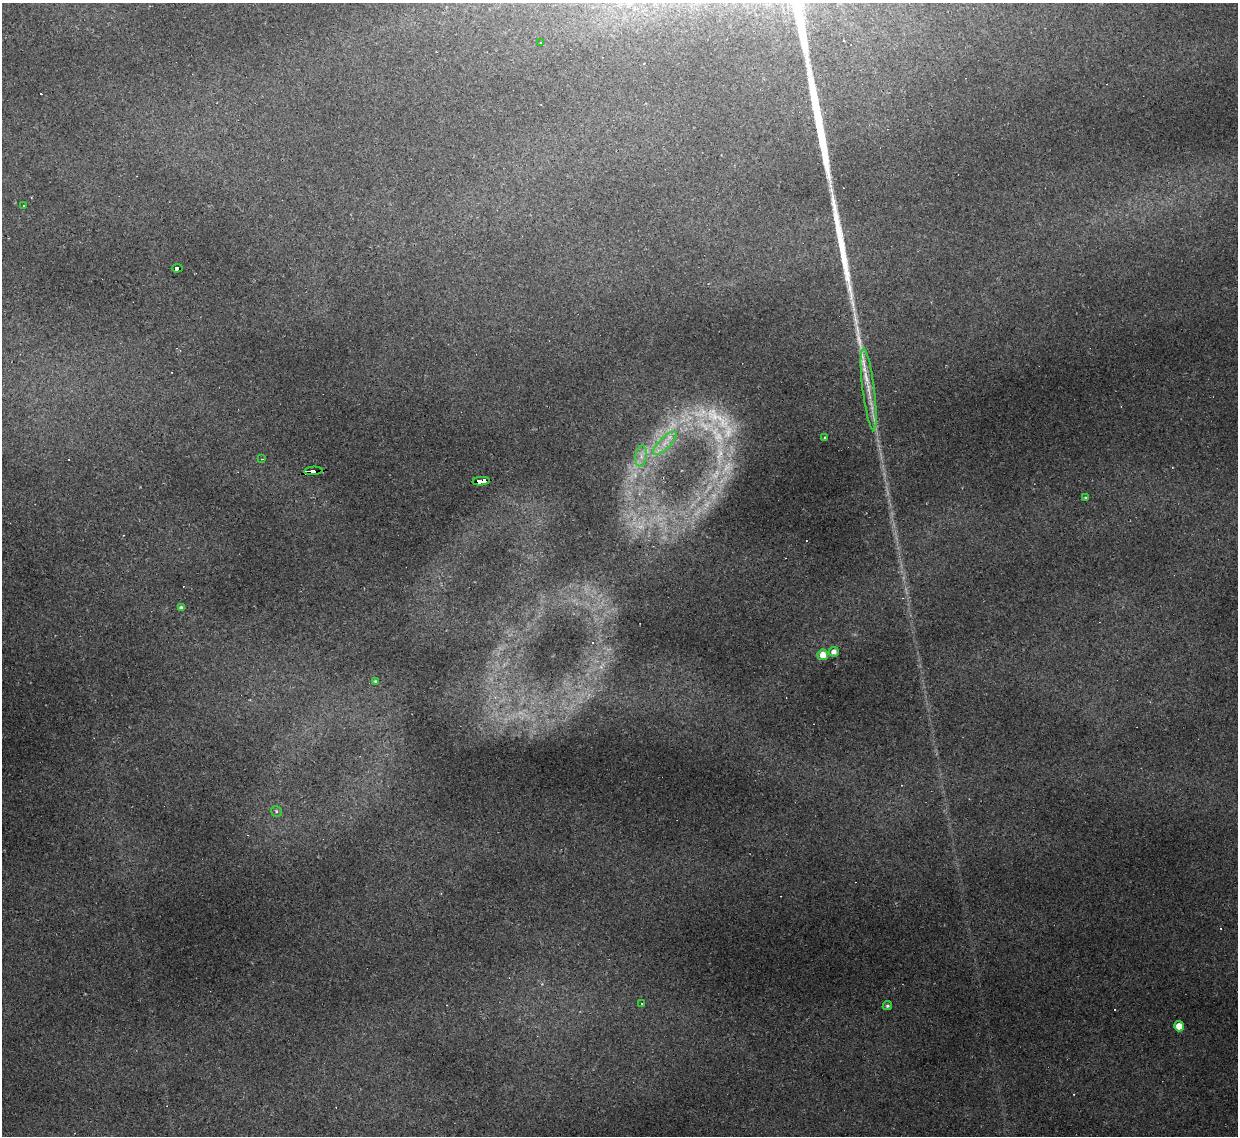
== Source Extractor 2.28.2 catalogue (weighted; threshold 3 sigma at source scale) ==
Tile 7 of 4 x 4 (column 3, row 2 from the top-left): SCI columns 2473-3708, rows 2521-3654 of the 4944 x 4925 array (HDU 1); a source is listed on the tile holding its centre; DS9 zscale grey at full resolution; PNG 1240 x 1138 px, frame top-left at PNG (2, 3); each listed source drawn as its Kron ellipse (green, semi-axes under 4 px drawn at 4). Shown black and unused: <1% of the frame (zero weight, under 2 of 3 exposures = <1% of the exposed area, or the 3 px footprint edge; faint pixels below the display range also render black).
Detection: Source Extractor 2.28.2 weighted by HDU 2 'WHT'; one run over the whole footprint, this tile lists its part. Background 0.161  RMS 0.0089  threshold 0.0399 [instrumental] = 3 sigma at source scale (4.5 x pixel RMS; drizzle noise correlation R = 1.50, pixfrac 1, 0.05/0.05 arcsec/px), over >= 5 px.
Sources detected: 35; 8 too faint to see at this stretch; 6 cosmic-ray / hot-pixel residue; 1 long thin detection or spike segment (spike, bleed or trail) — neither listed nor drawn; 1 inside a brighter listed object's ellipse — not listed separately; the other 19 listed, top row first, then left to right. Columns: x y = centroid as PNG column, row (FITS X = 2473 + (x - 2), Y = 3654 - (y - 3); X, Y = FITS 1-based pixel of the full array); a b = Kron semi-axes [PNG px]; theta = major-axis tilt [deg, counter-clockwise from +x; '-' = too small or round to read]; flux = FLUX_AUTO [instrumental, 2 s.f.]
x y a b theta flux
540 42 3 2 - 0.99
24 205 3 3 - 5.1
177 268 5 3 - 38
869 389 41 6 -83 18
825 437 4 4 - 0.98
665 443 15 5 45 7.8
641 456 11 5 83 5.2
262 459 4 3 - 0.89
313 471 9 3 4 86
481 481 9 4 5 110
1085 498 3 3 - 0.79
181 608 4 3 - 2.3
834 652 5 5 - 4.5
823 655 5 5 - 12
375 681 3 3 - 0.87
276 811 5 5 - 2.1
641 1003 3 2 - 0.8
887 1006 5 4 - 1.6
1179 1026 5 5 - 9.1
Overlapping masked pixels (flux is a lower limit): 3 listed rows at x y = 177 268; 313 471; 481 481